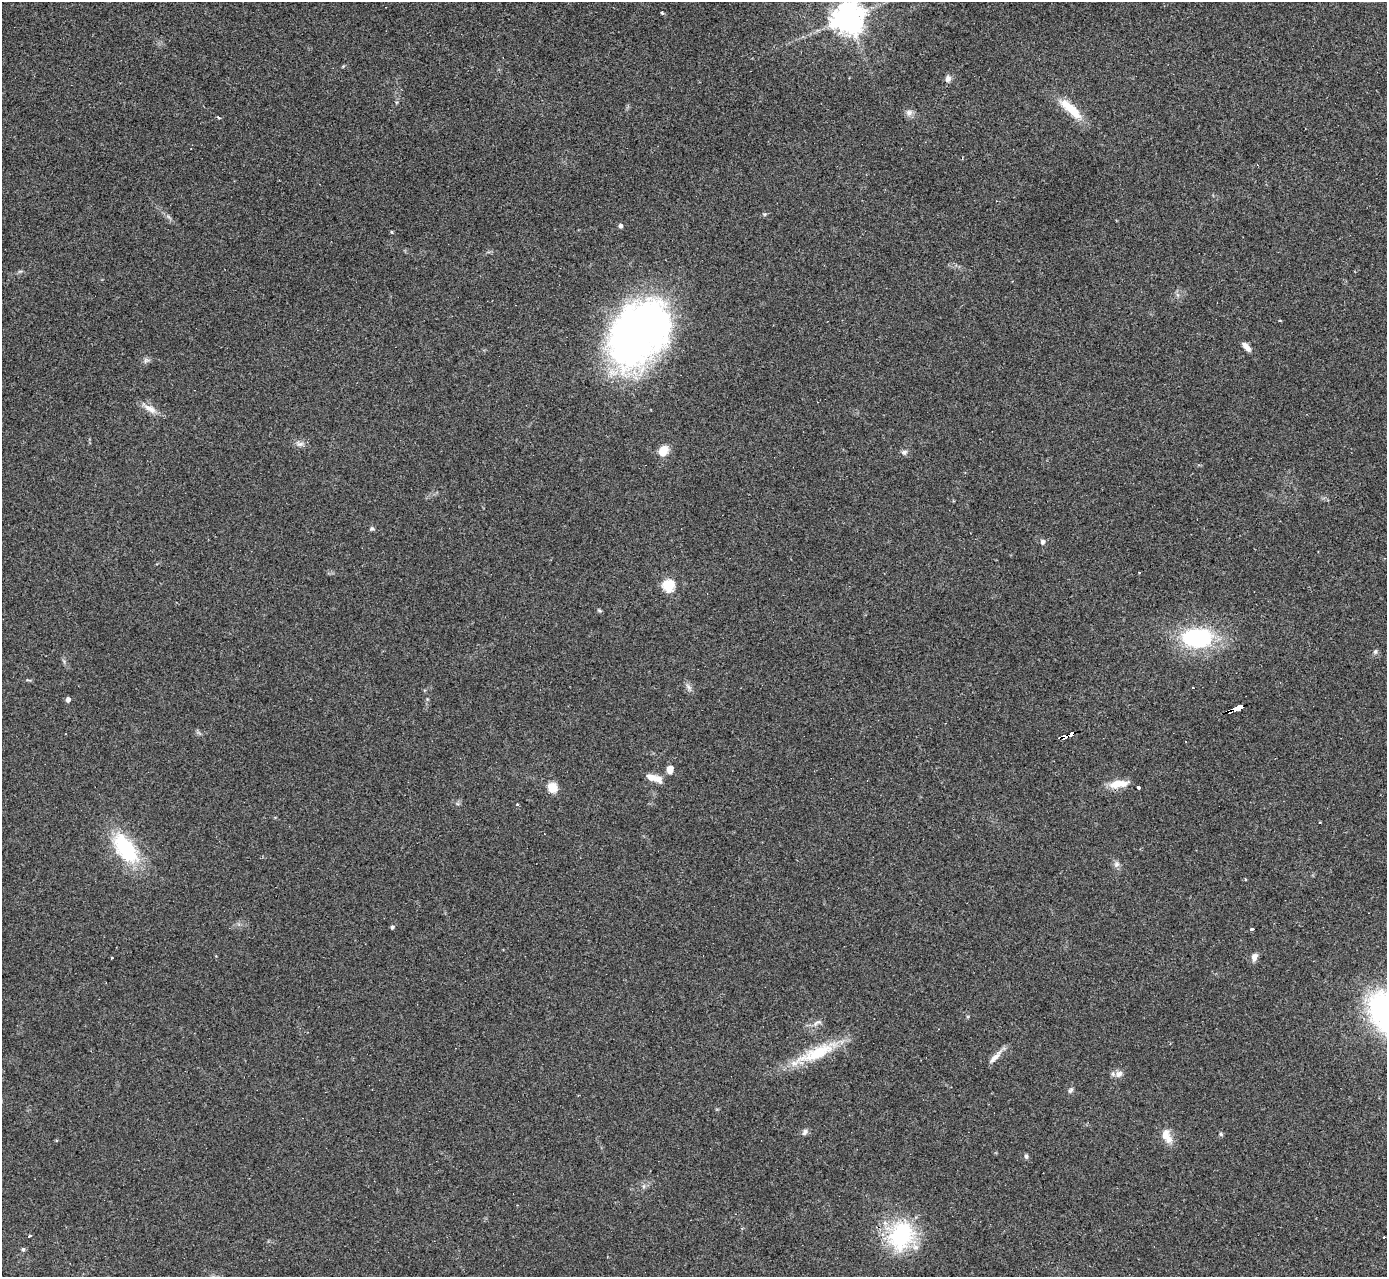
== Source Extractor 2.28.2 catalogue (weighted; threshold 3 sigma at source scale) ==
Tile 10 of 4 x 4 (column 2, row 3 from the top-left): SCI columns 1389-2773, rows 1426-2700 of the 5544 x 5527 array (HDU 1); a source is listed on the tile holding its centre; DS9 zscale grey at full resolution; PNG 1389 x 1279 px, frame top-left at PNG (2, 2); no overlay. Shown black and unused: <1% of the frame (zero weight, under 2 of 3 exposures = <1% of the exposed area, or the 3 px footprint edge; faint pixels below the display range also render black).
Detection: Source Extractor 2.28.2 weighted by HDU 2 'WHT'; one run over the whole footprint, this tile lists its part. Background 0.0836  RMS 0.0078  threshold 0.035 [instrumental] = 3 sigma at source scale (4.5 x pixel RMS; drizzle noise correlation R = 1.50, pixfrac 1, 0.05/0.05 arcsec/px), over >= 5 px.
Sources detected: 59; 2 cosmic-ray / hot-pixel residue — not listed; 3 inside a brighter listed object's ellipse — not listed separately; the other 54 listed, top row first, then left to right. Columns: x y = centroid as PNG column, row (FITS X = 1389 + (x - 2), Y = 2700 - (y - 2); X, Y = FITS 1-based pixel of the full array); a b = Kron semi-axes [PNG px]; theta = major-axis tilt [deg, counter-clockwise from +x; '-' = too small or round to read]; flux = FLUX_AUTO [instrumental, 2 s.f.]
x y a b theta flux
662 13 4 3 - 1.1
848 18 10 9 - 1100
343 66 5 4 - 0.74
948 79 9 7 76 3.2
1071 109 32 9 -43 21
909 113 9 8 - 3.4
218 117 3 3 - 2
620 226 4 4 - 2.3
392 232 5 3 - 0.7
1280 321 3 2 - 1.2
639 333 70 47 53 380
1246 347 13 6 -47 4.5
146 360 8 5 58 2
150 409 20 8 -31 7
300 444 10 6 1 3.1
663 451 10 8 54 12
904 452 8 7 - 2.2
372 529 6 5 - 1.3
1042 542 5 5 - 2.5
1139 572 3 2 - 1.4
668 586 6 6 - 71
599 610 5 5 - 1.3
1197 638 40 23 3 70
1375 651 7 5 88 1.6
689 687 8 5 -59 2.4
68 699 5 4 - 3
1238 708 10 3 21 230
1063 737 9 4 14 100
670 769 8 6 82 6.4
654 778 20 7 -17 8.5
1118 784 25 9 7 11
552 787 11 11 - 9.3
1139 788 3 3 - 2.3
517 805 3 3 - 1.4
1320 823 3 2 - 0.77
126 849 38 19 -54 57
1116 864 8 7 - 2.5
392 927 4 4 - 1.6
1252 930 4 3 - 7.2
1254 957 10 7 74 4
112 958 3 2 - 1
817 1022 14 5 27 3.1
815 1053 63 15 23 36
995 1057 24 6 46 5.8
1119 1074 11 8 46 4.1
1070 1090 8 5 41 1.6
805 1132 10 6 65 2.3
1165 1134 14 10 74 6.8
1221 1134 5 5 - 1.2
56 1140 3 3 - 1.2
1026 1156 6 5 - 1.7
29 1236 3 3 - 2.5
901 1236 40 31 65 65
23 1249 5 5 - 1.4
Overlapping masked pixels (flux is a lower limit): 2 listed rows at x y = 1238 708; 1063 737
Isophote crosses this tile's border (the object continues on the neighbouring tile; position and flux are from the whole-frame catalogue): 1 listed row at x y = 848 18